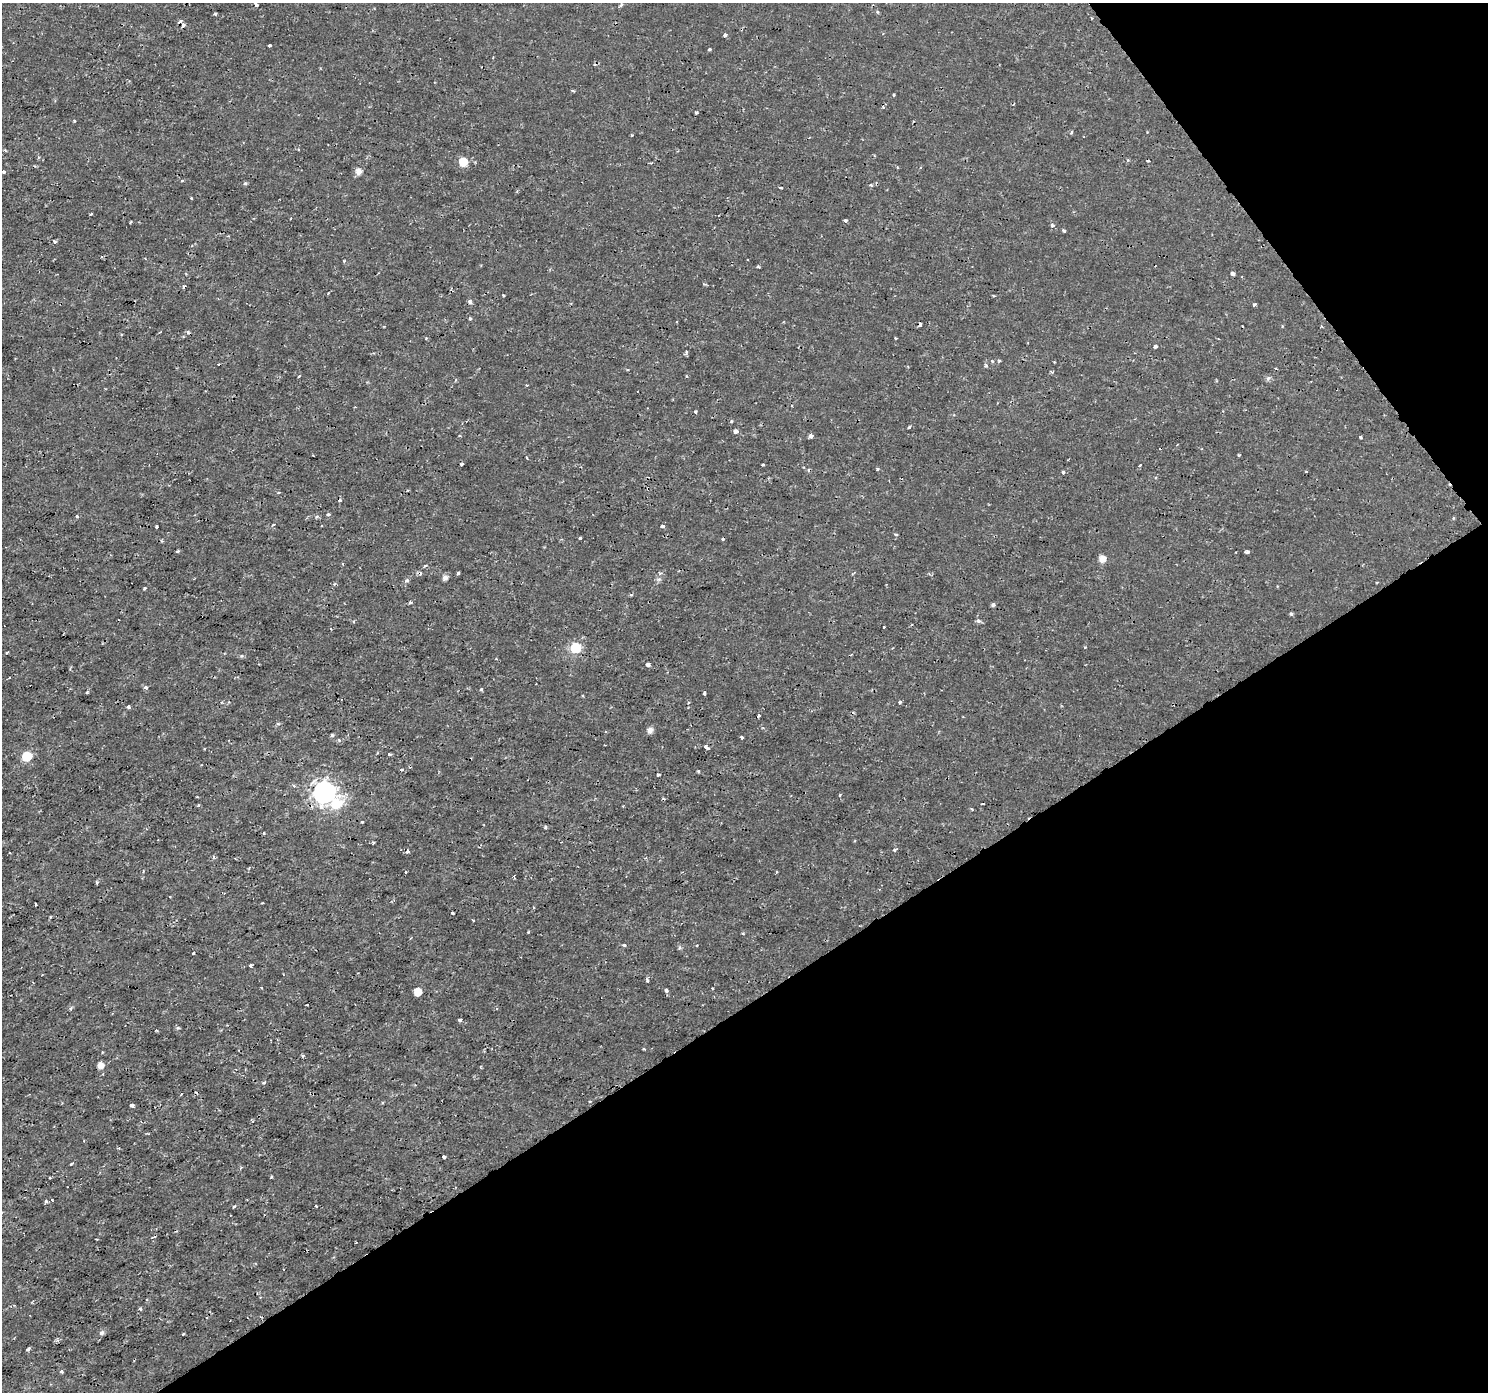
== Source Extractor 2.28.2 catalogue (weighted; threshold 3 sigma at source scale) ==
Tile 12 of 4 x 4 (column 4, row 3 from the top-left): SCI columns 4460-5945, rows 1578-2967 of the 5945 x 5874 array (HDU 1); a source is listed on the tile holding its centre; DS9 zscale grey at full resolution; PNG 1490 x 1394 px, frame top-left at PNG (2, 3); no overlay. Shown black and unused: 33% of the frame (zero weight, under 2 of 3 exposures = <1% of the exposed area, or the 3 px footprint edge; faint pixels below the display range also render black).
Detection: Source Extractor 2.28.2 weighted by HDU 2 'WHT'; one run over the whole footprint, this tile lists its part. Background 4.34e-04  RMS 0.0011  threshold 0.00505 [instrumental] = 3 sigma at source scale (4.5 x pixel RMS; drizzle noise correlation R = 1.50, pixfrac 1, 0.0396/0.0396 arcsec/px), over >= 5 px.
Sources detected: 165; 14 cosmic-ray / hot-pixel residue — not listed; the other 151 listed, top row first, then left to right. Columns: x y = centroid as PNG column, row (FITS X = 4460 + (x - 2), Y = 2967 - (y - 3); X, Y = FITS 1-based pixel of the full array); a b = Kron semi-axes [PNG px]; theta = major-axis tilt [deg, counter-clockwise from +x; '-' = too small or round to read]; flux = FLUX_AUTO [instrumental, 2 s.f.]
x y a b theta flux
256 5 5 4 - 0.19
621 5 3 3 - 0.27
215 14 4 4 - 0.12
180 21 5 4 - 0.24
183 25 5 4 - 0.21
725 35 4 3 - 0.41
269 46 3 3 - 0.23
709 49 3 3 - 0.24
493 57 3 2 - 0.072
573 90 4 3 - 0.14
894 95 3 3 - 0.17
696 112 3 3 - 0.21
74 121 3 3 - 0.11
1071 132 4 3 - 0.16
1148 161 3 2 - 0.14
463 162 6 6 - 2.4
651 163 4 3 - 0.099
359 171 6 6 - 0.71
4 172 3 3 - 0.32
245 183 5 5 - 0.17
870 185 4 3 - 0.17
781 188 4 2 - 0.11
191 198 3 2 - 0.1
91 214 4 2 - 0.094
845 220 4 3 - 0.21
131 222 3 2 - 0.099
1052 225 4 4 - 0.21
1064 231 4 3 - 0.32
54 242 3 3 - 0.42
344 261 3 3 - 0.12
758 267 5 3 - 0.11
1233 273 3 3 - 0.53
184 286 4 3 - 0.24
328 293 2 2 - 0.068
503 295 3 2 - 0.11
470 302 5 4 - 0.33
1255 304 3 3 - 0.22
470 318 4 3 - 0.12
426 338 3 3 - 0.094
896 339 3 2 - 0.11
1155 346 4 4 - 0.28
686 352 8 3 68 0.15
992 361 4 4 - 0.17
986 365 5 4 - 0.17
298 376 3 2 - 0.14
695 412 4 3 - 0.16
731 421 4 3 - 0.16
909 427 4 2 - 0.14
736 431 4 4 - 0.56
811 436 4 4 - 0.39
1360 437 4 3 - 0.14
313 455 2 2 - 0.082
1239 455 3 3 - 0.12
527 458 4 2 - 0.089
461 464 3 2 - 0.18
763 465 3 3 - 0.51
1140 465 3 2 - 0.11
877 469 3 3 - 0.29
1306 471 3 2 - 0.089
1063 472 3 3 - 0.44
328 514 4 3 - 0.22
77 516 3 3 - 0.36
273 524 4 3 - 0.16
662 526 3 3 - 0.39
156 527 3 3 - 0.18
896 534 5 3 - 0.11
580 538 3 3 - 0.26
723 539 4 3 - 0.12
178 551 5 3 - 0.13
1247 551 3 3 - 0.4
1102 559 6 6 - 0.97
425 566 5 3 - 0.13
458 573 3 3 - 0.25
445 578 6 5 - 0.46
659 579 7 4 18 0.2
407 581 5 5 - 0.26
144 588 3 3 - 0.16
410 602 4 4 - 0.2
993 605 4 4 - 0.22
1291 614 5 4 - 0.15
978 621 6 5 - 0.25
576 648 6 6 - 7.6
7 652 3 2 - 0.15
241 656 5 3 - 0.11
648 664 4 4 - 0.51
9 677 3 2 - 0.11
146 687 4 3 - 0.54
481 689 3 3 - 0.26
87 692 4 3 - 0.18
704 693 3 3 - 0.16
583 696 3 2 - 0.092
900 702 3 3 - 0.31
128 707 4 4 - 0.25
759 716 3 3 - 0.4
278 724 5 4 - 0.16
650 730 6 5 - 0.56
332 735 3 3 - 0.24
741 737 3 3 - 0.36
706 747 5 3 - 0.51
389 754 3 3 - 0.15
27 756 6 6 - 4.6
402 770 4 3 - 0.15
698 771 3 3 - 0.13
658 774 3 3 - 0.38
294 786 4 4 - 0.15
324 792 8 8 - 70
840 795 4 3 - 0.1
197 797 4 2 - 0.085
336 803 12 10 61 3.3
198 805 4 3 - 0.11
362 822 3 3 - 0.13
545 827 3 3 - 0.17
264 833 3 2 - 0.1
373 843 3 3 - 0.12
895 850 4 3 - 0.24
97 883 4 3 - 0.16
36 905 3 2 - 0.17
452 913 3 3 - 0.21
50 917 4 3 - 0.1
473 920 3 3 - 0.13
528 932 3 3 - 0.086
624 945 5 3 - 0.2
679 948 6 3 70 0.16
193 953 3 2 - 0.19
250 965 3 3 - 0.31
647 981 4 3 - 0.2
261 988 3 2 - 0.1
666 991 4 3 - 0.34
418 992 5 5 - 1.8
70 1008 5 4 - 0.2
460 1020 3 3 - 0.97
178 1028 6 3 -17 0.14
644 1049 3 2 - 0.12
101 1065 5 5 - 0.81
264 1083 5 4 - 0.15
132 1106 4 3 - 0.93
444 1157 4 3 - 0.42
71 1164 3 3 - 0.13
241 1168 4 3 - 0.15
271 1177 4 3 - 0.1
50 1178 3 3 - 0.29
52 1200 3 2 - 0.2
46 1201 3 3 - 0.22
234 1206 4 3 - 0.21
316 1206 3 3 - 0.37
356 1242 2 2 - 0.11
140 1309 4 3 - 0.17
102 1333 6 6 - 0.25
183 1334 3 3 - 0.25
28 1349 4 3 - 0.39
61 1371 4 3 - 0.22